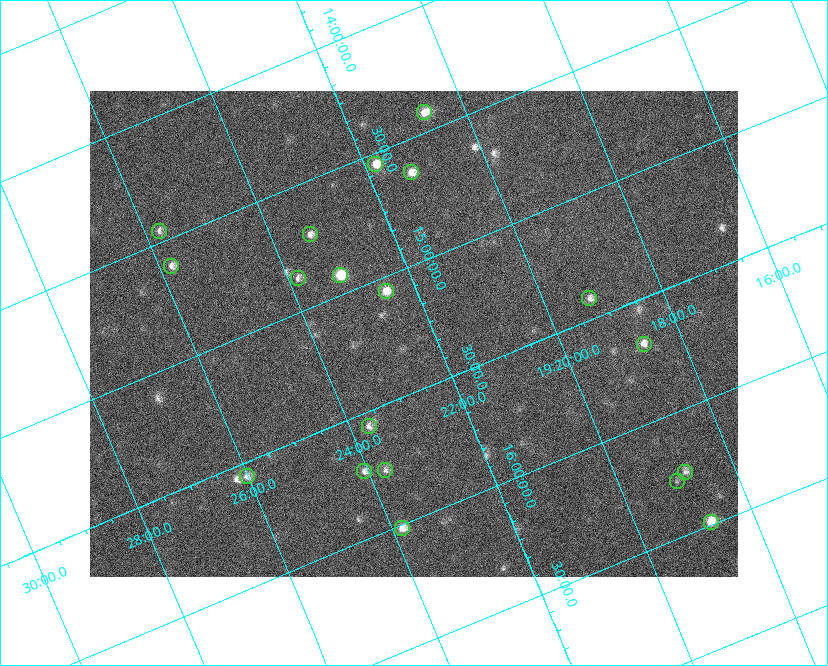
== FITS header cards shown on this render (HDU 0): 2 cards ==
NAXIS1  =                  648 / length of data axis 1
NAXIS2  =                  486 / length of data axis 2

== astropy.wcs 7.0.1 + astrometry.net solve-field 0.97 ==
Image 648 x 486 px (HDU 0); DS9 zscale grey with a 90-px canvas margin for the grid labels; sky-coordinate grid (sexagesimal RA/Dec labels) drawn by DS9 from the SOLVED WCS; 19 Tycho-2 reference stars matched to detected sources circled (green)
Header WCS: none
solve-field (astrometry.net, Tycho-2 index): SOLVED blind (the file carries no WCS)
Solved WCS: RA---TAN-SIP/DEC--TAN-SIP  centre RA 19:22:20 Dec +15:16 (290.58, +15.27 deg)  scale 15.3 arcsec/px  FOV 164.9' x 123.7'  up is -157 deg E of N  parity flipped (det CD > 0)
(file carries no celestial WCS; the grid is the blind solution)
Tycho-2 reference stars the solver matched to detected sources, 19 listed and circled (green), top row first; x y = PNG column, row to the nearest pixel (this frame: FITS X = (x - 90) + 1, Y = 486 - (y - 91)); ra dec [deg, ICRS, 3 dp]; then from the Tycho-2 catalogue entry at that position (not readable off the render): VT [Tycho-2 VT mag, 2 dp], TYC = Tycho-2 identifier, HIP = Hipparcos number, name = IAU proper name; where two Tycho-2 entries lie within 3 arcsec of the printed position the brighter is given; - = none
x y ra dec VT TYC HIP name
424 112 290.170 +14.419 7.86 1054-844-1 95082 -
375 164 290.452 +14.543 7.44 1054-679-1 - -
411 172 290.323 +14.634 7.66 1054-951-1 95132 -
159 231 291.441 +14.452 8.37 1067-789-1 - -
310 234 290.838 +14.713 8.21 1054-205-1 95303 -
171 266 291.451 +14.609 8.24 1067-445-1 95522 -
340 275 290.784 +14.921 6.67 1054-223-1 95287 -
298 278 290.960 +14.864 8.44 1054-411-1 - -
386 291 290.625 +15.059 7.77 1600-2349-1 - -
589 298 289.809 +15.416 8.37 1599-3313-1 94944 -
644 344 289.664 +15.681 7.94 1599-1947-1 94894 -
369 426 290.922 +15.560 8.69 1600-1874-1 - -
385 470 290.929 +15.760 8.70 1600-822-1 95334 -
364 471 291.017 +15.730 8.16 1600-168-1 - -
685 472 289.708 +16.250 8.60 1599-1761-1 - -
247 476 291.504 +15.557 8.17 1600-1630-1 95542 -
677 481 289.759 +16.274 9.33 1599-1589-1 - -
711 522 289.688 +16.488 7.07 1599-570-1 94905 -
402 528 290.960 +16.014 7.62 1600-1088-1 95346 -